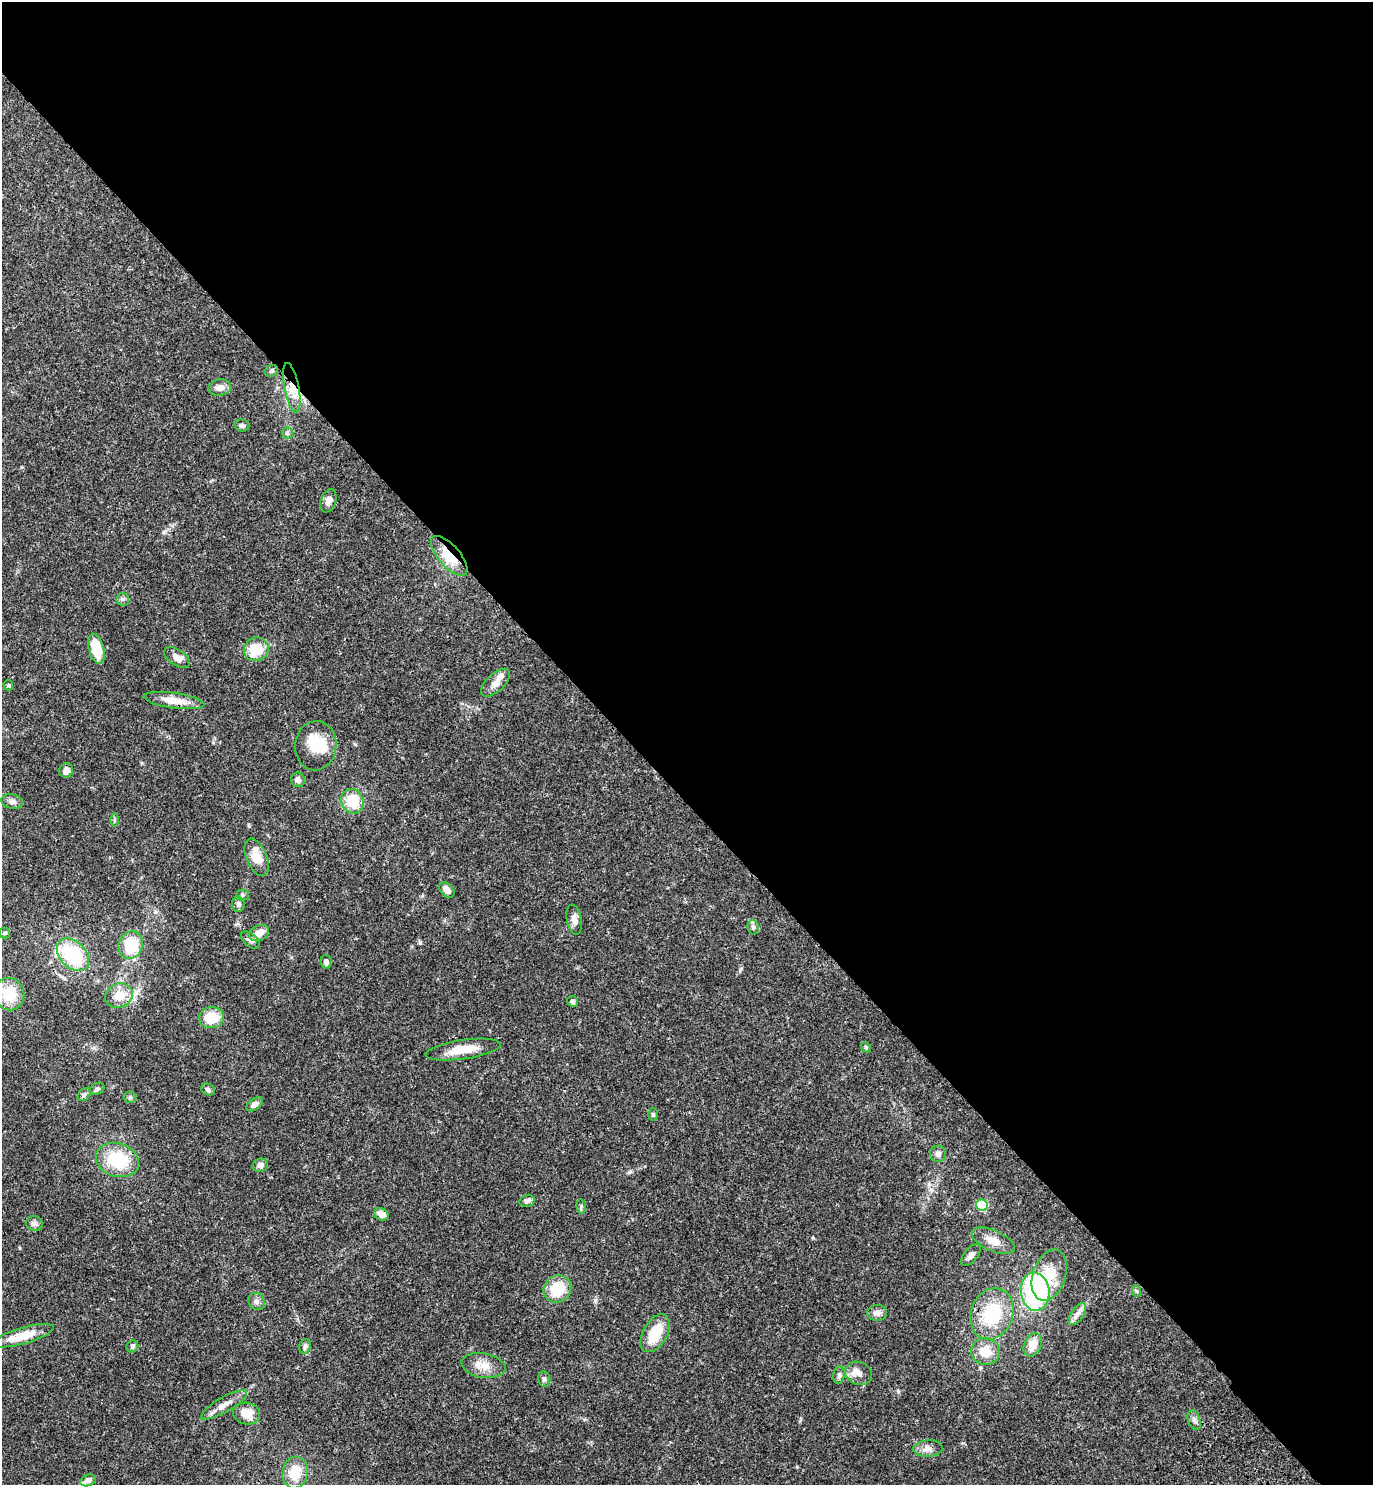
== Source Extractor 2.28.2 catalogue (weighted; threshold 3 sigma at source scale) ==
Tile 3 of 4 x 4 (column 3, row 1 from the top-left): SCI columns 3129-4499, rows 4542-6024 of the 6120 x 6120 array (HDU 1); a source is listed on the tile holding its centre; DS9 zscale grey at full resolution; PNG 1375 x 1487 px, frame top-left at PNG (2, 2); each listed source drawn as its Kron ellipse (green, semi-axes under 4 px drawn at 4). Shown black and unused: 54% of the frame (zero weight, under 3 of 4 exposures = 6% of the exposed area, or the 3 px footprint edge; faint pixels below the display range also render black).
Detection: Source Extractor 2.28.2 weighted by HDU 2 'WHT'; one run over the whole footprint, this tile lists its part. Background 0.0581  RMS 0.0031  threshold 0.0138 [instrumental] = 3 sigma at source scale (4.5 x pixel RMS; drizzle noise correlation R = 1.50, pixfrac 1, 0.05/0.05 arcsec/px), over >= 5 px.
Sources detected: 83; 1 inside a brighter object's white glare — neither listed nor drawn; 4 inside a brighter listed object's ellipse — not listed separately; the other 78 listed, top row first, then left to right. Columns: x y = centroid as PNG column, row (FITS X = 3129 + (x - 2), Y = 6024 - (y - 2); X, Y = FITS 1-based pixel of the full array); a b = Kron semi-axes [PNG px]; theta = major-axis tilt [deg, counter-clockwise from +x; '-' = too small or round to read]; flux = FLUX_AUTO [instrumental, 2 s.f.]
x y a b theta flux
271 371 7 5 30 0.59
220 388 11 8 9 2
292 388 25 7 -79 4.2
242 425 7 6 - 0.74
287 433 6 5 - 0.5
328 501 12 7 70 1.7
449 556 25 10 -48 8
123 599 6 6 - 0.69
96 649 15 7 -75 8.2
256 649 12 11 - 8.2
177 658 14 7 -35 2
496 683 18 9 43 2.4
8 685 5 5 - 0.36
174 701 30 7 -8 5
316 746 24 20 84 10
66 770 7 7 - 1.6
298 780 7 6 - 1.1
352 801 12 11 - 8.3
12 802 11 7 -12 1.3
115 820 6 4 89 0.45
257 857 20 10 -67 5
447 890 9 6 -46 1.9
242 895 6 5 - 0.51
238 904 7 6 - 0.96
574 920 15 7 -80 1.8
753 927 7 5 -75 0.79
5 933 5 5 - 0.4
259 933 10 7 28 2.9
250 940 11 6 -41 1.1
131 945 14 12 72 12
73 955 19 13 -46 18
326 962 7 5 -78 0.95
9 994 16 15 - 8.5
119 996 14 12 27 4.6
573 1001 6 5 - 0.64
212 1018 12 10 4 7.3
866 1047 6 4 -45 0.41
463 1049 38 9 8 6.2
97 1089 7 5 28 0.72
208 1089 7 5 -28 0.78
84 1095 7 5 52 0.64
130 1097 6 6 - 0.6
255 1104 9 5 35 1.3
653 1114 6 5 - 0.58
938 1154 8 8 - 1.2
117 1160 22 16 -19 14
260 1165 7 6 - 1.5
527 1201 8 6 14 1.3
982 1205 6 5 - 24
581 1206 7 5 -81 0.52
381 1214 8 6 -28 2.3
34 1223 8 7 - 1.1
993 1241 23 10 -24 3.6
971 1255 13 6 51 1.4
1049 1275 26 16 72 8.1
557 1289 14 13 - 9.8
1136 1291 6 4 -71 0.43
1035 1292 19 14 -85 47
257 1301 9 8 - 1.2
877 1313 10 8 3 1.5
992 1314 26 21 69 17
1077 1314 12 6 56 1.7
655 1333 21 12 60 8.4
23 1336 32 8 16 6.7
1033 1345 12 8 65 4.7
132 1346 6 5 - 0.66
305 1346 7 5 73 0.72
985 1352 14 13 - 5.6
483 1365 22 12 -9 4.2
859 1373 14 11 -25 2.7
839 1375 9 5 82 0.87
544 1379 8 6 -80 0.71
224 1405 26 7 30 3.2
247 1414 13 11 -11 4.4
1194 1420 10 6 -70 1
928 1448 14 8 3 1.9
295 1472 16 13 81 7.1
88 1480 8 5 22 1.4
Overlapping masked pixels (flux is a lower limit): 3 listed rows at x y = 292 388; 449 556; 1035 1292
Unlisted compact peaks at least as high as the median listed source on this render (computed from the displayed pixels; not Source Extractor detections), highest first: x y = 929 1184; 595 1300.